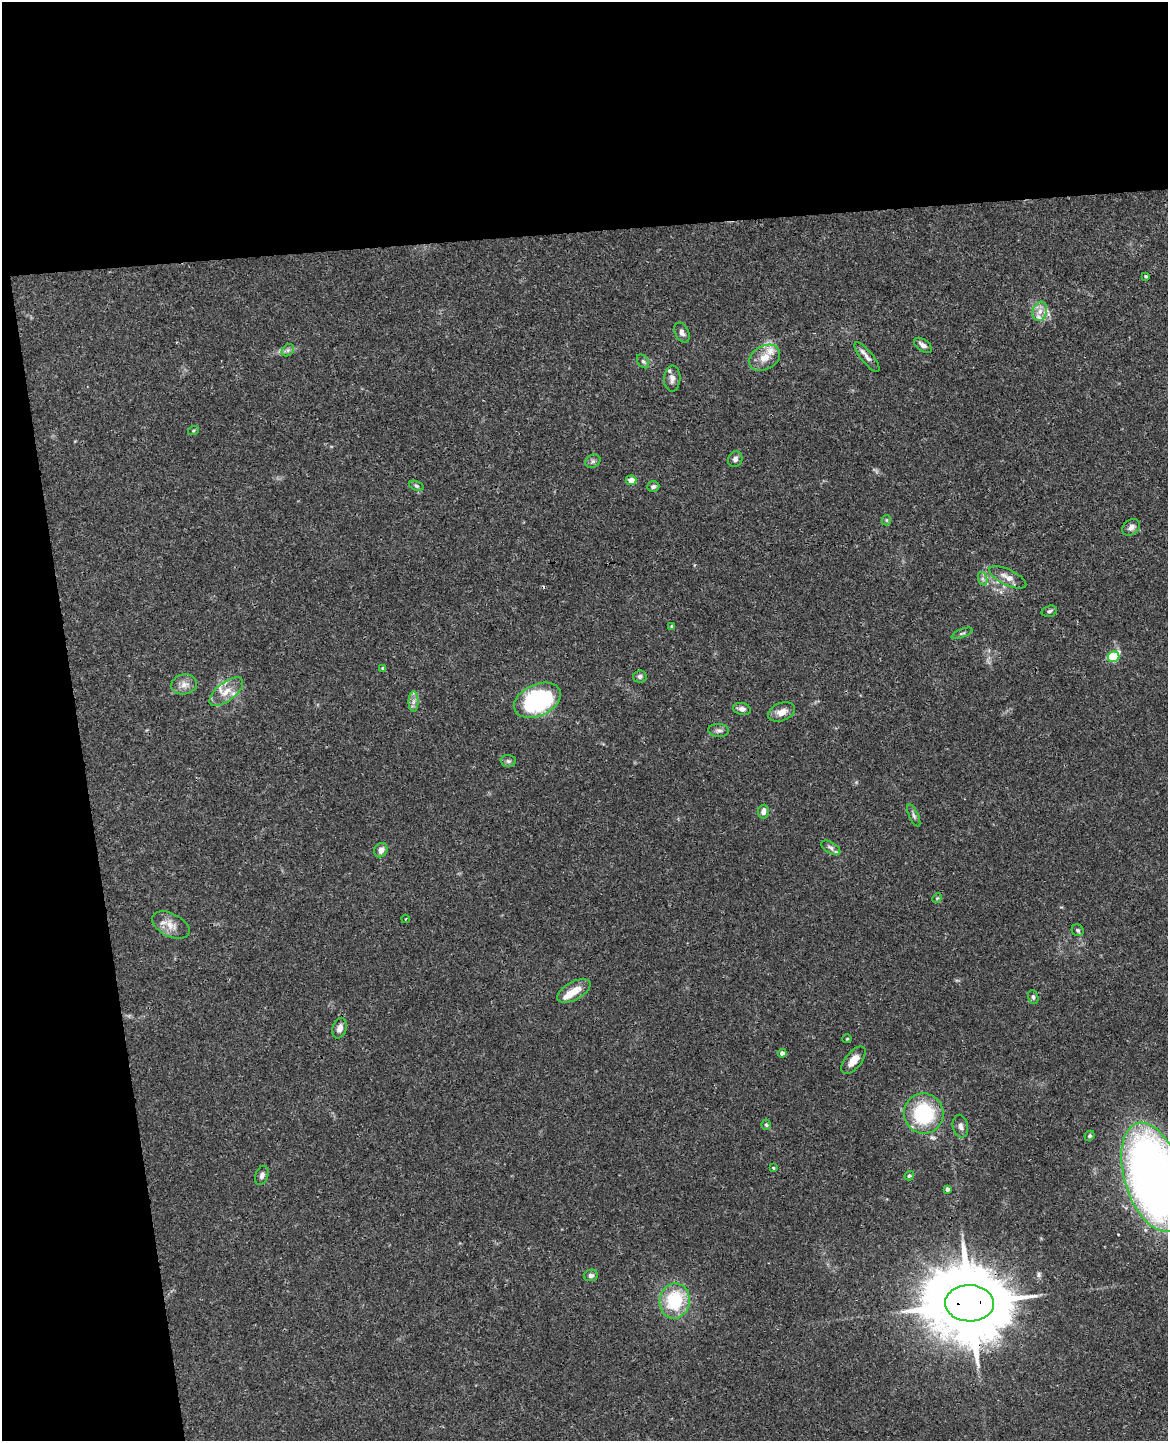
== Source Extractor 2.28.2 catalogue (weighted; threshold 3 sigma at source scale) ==
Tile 1 of 4 x 3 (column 1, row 1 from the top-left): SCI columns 57-1222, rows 3025-4463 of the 4777 x 4717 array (HDU 1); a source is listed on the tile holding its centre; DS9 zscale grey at full resolution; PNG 1170 x 1443 px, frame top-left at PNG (2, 2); each listed source drawn as its Kron ellipse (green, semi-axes under 4 px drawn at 4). Shown black and unused: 23% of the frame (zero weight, under 3 of 4 exposures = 6% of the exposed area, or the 3 px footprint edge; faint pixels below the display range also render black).
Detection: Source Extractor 2.28.2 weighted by HDU 2 'WHT'; one run over the whole footprint, this tile lists its part. Background 0.0441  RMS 0.0031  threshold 0.0138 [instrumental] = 3 sigma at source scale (4.5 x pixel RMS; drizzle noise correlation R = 1.50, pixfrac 1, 0.05/0.05 arcsec/px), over >= 5 px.
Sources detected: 65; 6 inside a brighter listed object's ellipse — not listed separately; the other 59 listed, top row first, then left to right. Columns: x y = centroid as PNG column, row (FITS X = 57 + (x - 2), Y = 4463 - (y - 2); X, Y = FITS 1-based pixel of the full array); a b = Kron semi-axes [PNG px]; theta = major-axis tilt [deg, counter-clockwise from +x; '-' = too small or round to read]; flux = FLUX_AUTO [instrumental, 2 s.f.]
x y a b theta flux
1146 276 4 3 - 0.38
1040 311 10 7 74 2.1
682 333 10 7 -63 1.2
923 345 10 5 -35 1.4
288 350 7 5 45 0.71
867 357 18 6 -52 1.7
764 358 16 12 30 3.9
643 361 8 5 -52 0.68
672 379 13 8 88 1.8
193 431 5 3 - 0.34
735 459 8 7 - 1.1
593 461 8 6 25 0.83
631 480 5 5 - 3.2
416 486 7 4 -20 0.59
653 486 6 5 - 0.73
886 520 5 4 - 0.42
1131 527 10 7 39 1.3
1008 577 20 7 -25 2.8
983 579 7 4 -72 0.77
1049 611 8 5 15 0.69
672 626 4 4 - 0.48
962 633 11 3 21 0.58
1114 657 6 5 - 18
382 668 4 3 - 0.35
640 676 7 6 - 0.9
184 684 13 10 9 2.3
226 692 20 9 38 4.1
537 700 25 15 25 39
413 702 10 5 89 1.3
742 709 9 6 -12 1.5
782 712 14 9 21 2.6
719 730 10 6 -4 0.99
508 761 7 6 - 0.77
763 812 7 5 81 1.5
914 816 12 4 -66 0.84
831 848 10 5 -31 1.1
381 850 7 6 - 1.9
937 898 5 4 - 0.38
405 919 4 2 - 0.26
171 925 20 11 -26 3.7
1078 930 6 5 - 0.67
574 991 18 9 28 4.5
1033 997 7 5 -72 0.69
340 1028 11 7 71 1.8
847 1039 4 3 - 0.23
782 1053 4 4 - 2.1
853 1060 16 8 51 3.5
924 1113 20 19 - 24
766 1125 5 4 - 0.51
960 1126 11 7 -78 1.4
1089 1136 5 4 - 0.55
773 1168 3 3 - 0.33
262 1175 10 6 71 1.1
909 1176 5 4 - 0.52
1153 1177 56 28 -73 250
947 1189 4 3 - 0.97
591 1275 7 5 10 0.83
675 1301 18 15 80 17
970 1303 24 18 -1 4200
Overlapping masked pixels (flux is a lower limit): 2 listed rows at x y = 631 480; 970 1303
Isophote crosses this tile's border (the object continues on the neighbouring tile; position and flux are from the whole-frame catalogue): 1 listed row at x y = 1153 1177